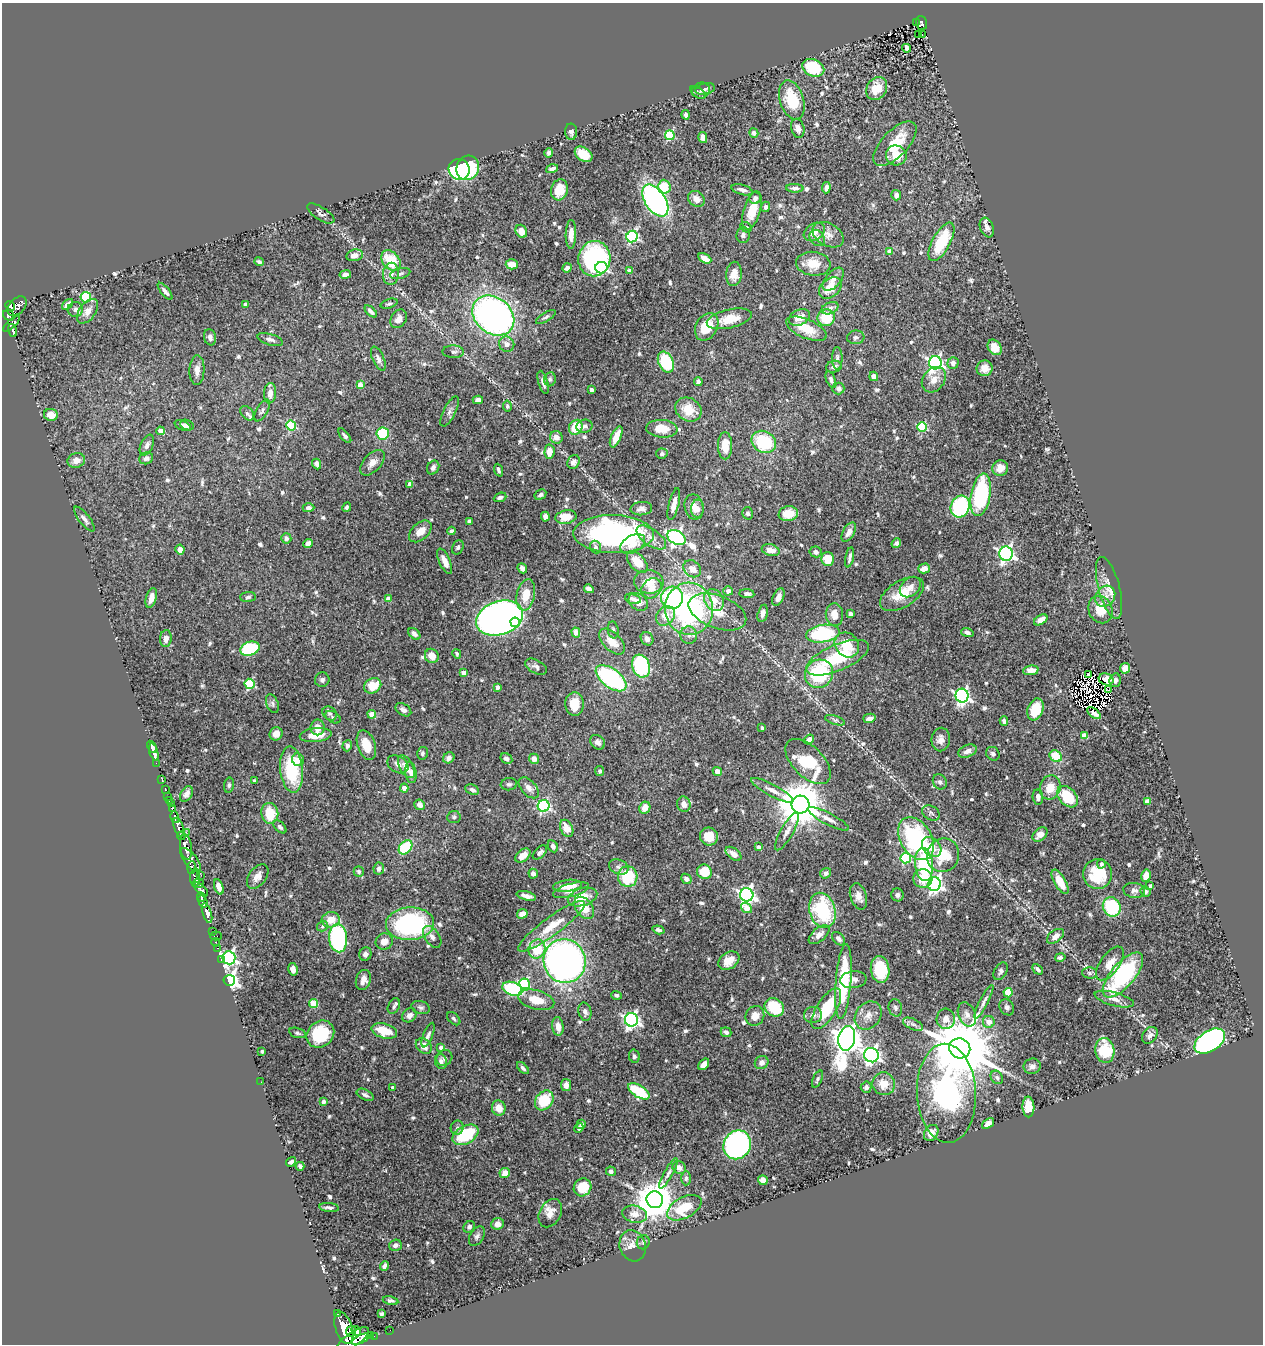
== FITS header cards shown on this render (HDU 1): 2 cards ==
NAXIS1  =                 1261
NAXIS2  =                 1342

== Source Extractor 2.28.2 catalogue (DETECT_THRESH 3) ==
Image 1261 x 1342 px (HDU 1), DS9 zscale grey, 1 PNG px = 1 image px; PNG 1265 x 1346 px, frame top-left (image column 1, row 1342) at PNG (2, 3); each listed source drawn as its Kron ellipse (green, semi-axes under 4 px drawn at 4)
Background 0.691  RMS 0.023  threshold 0.0679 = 3 sigma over >= 5 px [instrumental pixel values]
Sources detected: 680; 3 with non-positive FLUX_AUTO (blend fragments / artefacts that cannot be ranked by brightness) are neither listed nor drawn; of the other 677, the 500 brightest by FLUX_AUTO listed and drawn (177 fainter detections omitted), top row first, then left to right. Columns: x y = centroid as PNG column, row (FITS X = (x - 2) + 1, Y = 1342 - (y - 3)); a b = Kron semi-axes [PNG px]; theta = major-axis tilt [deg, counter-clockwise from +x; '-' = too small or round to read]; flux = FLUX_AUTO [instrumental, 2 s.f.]
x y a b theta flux
916 23 3 2 - 16
922 23 7 5 -74 110
919 34 3 3 - 17
922 35 3 3 - 12
907 48 4 4 - 9.4
813 68 11 8 -24 81
705 89 10 5 11 4.6
877 89 12 9 56 31
701 91 9 8 - 4.4
698 92 9 4 -33 3.2
792 100 20 12 -72 60
686 115 5 4 - 4.3
798 128 10 6 -76 6.1
571 132 8 6 -87 5.8
754 133 5 4 - 4.5
670 135 5 5 - 98
703 137 5 4 - 9.4
895 144 28 13 46 46
548 153 5 4 - 3.5
584 154 10 6 -35 31
896 155 10 10 - 25
468 168 12 11 - 120
459 169 11 10 - 130
552 169 6 3 18 5.3
664 187 7 6 - 36
795 188 8 4 -2 4.6
826 188 6 4 84 6.3
559 190 11 8 74 30
742 190 11 5 -15 6.4
896 195 5 5 - 6.6
755 198 6 5 - 4.9
696 199 9 7 -38 11
655 201 18 10 -57 460
766 207 5 4 - 5.7
752 210 20 8 73 32
321 213 15 6 -33 5.7
746 227 6 4 -29 3.6
987 227 10 6 -69 6.8
521 231 7 5 -59 13
814 232 11 8 33 12
571 234 14 5 89 14
743 235 8 6 83 4.8
828 235 17 11 -29 14
632 236 6 5 - 230
817 238 8 7 - 6
941 242 21 9 61 69
889 251 4 4 - 8.4
355 255 8 5 10 9.2
705 258 7 4 -31 11
594 259 18 16 80 210
391 260 11 8 -50 48
259 262 4 3 - 3.3
512 264 6 5 - 18
813 264 17 12 -7 27
567 268 5 4 - 6.9
601 268 6 5 - 180
630 271 4 4 - 15
391 274 11 8 85 11
400 274 10 5 15 3.6
734 274 12 7 86 15
345 275 6 4 9 6.7
833 279 14 7 50 9.9
830 288 12 9 40 25
165 291 10 4 -51 4.8
86 297 5 5 - 120
68 304 7 4 43 7.5
246 304 4 4 - 7.3
389 304 8 4 18 3.2
10 306 5 4 - 460
17 306 11 7 48 790
830 308 9 5 23 5.9
75 309 8 7 - 6.5
88 311 14 8 55 14
371 311 7 4 -44 4.9
9 315 6 5 - 590
493 316 23 18 -39 620
546 317 11 4 32 4
799 317 11 7 27 17
826 318 9 8 - 49
399 319 10 7 57 8.2
729 319 23 9 13 27
12 324 10 3 43 240
707 327 14 10 60 35
806 329 22 9 -23 36
13 330 7 3 -73 180
210 337 8 6 -76 5.8
856 337 9 7 6 4.5
270 340 13 5 -16 6.3
507 344 8 7 - 9.3
995 347 8 6 -55 18
453 352 11 6 -1 5.4
837 358 11 5 90 5.2
378 359 13 5 -65 6.6
666 362 11 7 -66 87
935 363 6 6 - 410
953 363 5 5 - 5.7
834 367 8 6 17 6.9
985 368 8 8 - 12
197 370 15 7 88 9.8
874 376 5 4 - 7.7
550 379 7 5 81 3.3
831 380 9 4 -68 5.1
934 380 14 10 52 14
543 382 12 4 -73 6.5
698 382 4 4 - 6.1
360 385 4 4 - 15
838 388 6 6 - 5.8
592 390 4 3 - 8.2
270 393 10 6 85 11
478 400 5 4 - 8.1
507 406 5 4 - 3.2
688 409 14 11 -31 31
262 411 12 5 61 4.2
450 411 16 6 64 7
247 413 8 5 -49 3.4
51 415 7 6 - 18
187 425 7 5 -23 3.9
183 426 9 4 -23 5.6
291 426 5 5 - 110
584 426 8 6 15 5
576 427 8 6 56 40
922 427 5 5 - 110
662 429 16 8 -4 26
160 431 4 4 - 12
383 434 6 6 - 80
345 436 8 4 -49 3.6
556 437 6 6 - 11
616 437 11 5 66 21
764 442 13 10 -31 85
147 445 11 6 65 6.8
725 446 13 7 -90 27
549 452 7 5 86 16
662 454 5 5 - 3.5
146 458 7 6 - 5.7
76 460 9 7 15 12
574 462 7 6 - 7.3
372 463 15 8 47 12
317 464 5 4 - 5.3
433 468 7 5 61 5.4
1000 468 8 7 - 12
499 470 6 3 -69 3.3
410 484 4 4 - 14
540 495 6 4 30 3.6
981 495 21 9 80 170
500 497 6 4 22 3.7
674 504 16 5 76 11
347 507 5 4 - 3.8
694 507 13 9 -78 13
960 507 11 9 65 150
309 508 6 4 1 5.1
641 509 11 6 5 7
697 509 9 6 87 6.6
748 513 6 5 - 3.3
788 514 9 7 11 30
545 517 5 4 - 5.8
566 517 10 6 10 26
84 519 15 5 -52 6.5
469 521 4 4 - 7.8
420 531 13 8 42 15
451 531 4 3 - 3.3
849 532 10 5 60 10
614 534 40 19 -1 380
651 537 17 8 -35 14
676 537 10 6 -29 470
286 538 5 5 - 4.3
308 543 5 4 - 8.2
896 543 5 4 - 4.3
633 544 13 8 31 17
458 547 7 5 65 3.8
596 547 6 5 - 5
180 549 5 4 - 11
771 550 9 5 -16 14
816 552 6 5 - 5.9
1006 554 7 7 - 450
850 557 10 3 78 4.7
828 559 7 6 - 26
445 561 14 5 -66 14
637 562 13 7 -47 25
522 568 5 4 - 7.8
924 568 6 5 - 12
692 569 9 7 -40 14
649 582 15 12 -5 25
910 587 12 8 43 9
652 588 11 9 46 14
1109 588 32 10 -75 23
589 589 5 4 - 6.8
728 591 5 4 - 9.7
747 594 7 4 -7 4.3
902 594 24 13 31 37
526 595 16 9 78 29
1105 596 11 9 53 10
248 597 8 5 3 3.5
778 597 9 5 66 8.2
151 598 10 5 75 11
672 598 11 11 - 140
388 599 4 4 - 13
633 599 8 5 -15 4.6
714 600 11 9 -61 21
638 602 10 8 -36 13
689 609 26 24 -86 320
1100 610 14 12 -67 32
717 612 30 16 -21 40
763 613 9 5 76 7.5
850 614 4 4 - 7.5
834 615 11 8 -85 15
665 616 11 8 50 24
500 618 24 17 18 1600
1041 620 7 4 31 15
515 622 5 4 - 68
613 630 8 5 -82 3.4
576 632 5 4 - 14
967 632 6 4 -17 4.8
414 634 7 4 -43 6.5
823 634 17 9 8 130
689 635 8 8 - 7.8
166 638 8 6 83 9.6
647 639 7 6 - 9
612 642 16 8 -45 21
847 645 13 11 -50 40
250 649 10 7 18 130
457 654 5 4 - 3.4
432 656 7 6 - 15
837 658 34 13 23 82
641 666 12 8 -70 130
536 667 12 6 -28 6.3
1125 668 5 5 - 14
1031 670 8 5 7 12
463 673 4 4 - 9.9
819 674 14 13 - 120
1089 674 4 3 - 4
611 678 18 9 -37 200
1106 679 7 5 -20 9.2
322 680 7 7 - 4.9
1115 680 7 5 77 5.5
249 684 5 5 - 110
373 686 9 7 31 33
497 687 4 3 - 6.8
1108 690 3 2 - 280
962 696 7 6 - 420
272 704 10 5 -68 4.5
575 704 11 9 -87 26
1035 709 11 7 69 42
403 710 8 5 -32 5.2
330 713 8 6 -41 3.6
1094 713 8 4 -37 4.2
372 714 4 4 - 27
333 717 8 5 -30 3.3
869 718 6 4 15 7.7
835 720 10 4 -17 4
1004 721 5 4 - 5
318 727 8 7 - 12
762 728 3 3 - 4
276 734 7 6 - 11
316 735 16 7 5 22
1084 736 4 4 - 31
809 740 5 4 - 8.8
941 740 12 9 81 10
598 742 8 6 -44 6.2
366 745 15 9 -70 25
347 746 6 4 70 4.4
152 747 7 4 -61 4.3
967 751 9 6 22 8
154 752 9 4 -72 6.1
422 753 6 5 - 3.6
993 754 7 6 - 4.1
1056 756 6 5 - 41
449 758 6 5 - 7.2
506 758 6 5 - 5.7
534 759 5 5 - 10
298 760 6 5 - 11
808 761 28 15 -45 88
156 763 2 2 - 8.9
398 764 11 8 -29 9
406 767 12 6 -61 14
292 769 23 11 -84 86
600 771 5 4 - 3.2
717 772 5 4 - 12
411 773 10 5 -83 7
162 779 3 2 - 7.3
254 781 3 3 - 4.5
940 782 8 6 -59 4.3
509 784 8 6 6 3.8
229 785 7 5 81 3.3
1050 787 12 10 72 24
404 788 4 4 - 11
529 788 12 7 -47 8
165 790 3 2 - 11
472 790 7 4 -26 4.8
772 790 24 6 -28 13
186 794 8 5 60 7.1
167 796 2 2 - 5.5
1038 797 7 5 -84 6.4
1067 797 12 8 -46 51
169 801 3 2 - 28
1147 801 4 4 - 6.2
172 804 2 2 - 11
684 804 8 7 - 9.6
420 805 5 5 - 9.1
800 805 9 9 - 7100
544 806 6 6 - 230
172 808 3 3 - 95
645 808 6 5 - 15
270 813 10 8 -81 41
931 813 9 7 -30 4.2
175 817 6 3 -76 260
454 817 6 6 - 3.6
828 819 23 6 -27 12
179 827 10 4 -70 1200
280 827 8 4 -45 3.9
567 828 9 6 -62 21
787 831 21 6 61 10
186 832 2 2 - 14
1040 834 8 5 41 12
181 836 4 3 - 370
709 837 9 9 - 22
916 839 23 15 -60 200
553 846 6 5 - 5.8
186 847 13 6 -82 2700
405 847 8 6 50 61
758 847 4 4 - 7.5
932 847 11 8 -49 19
540 853 8 5 43 4.6
733 854 9 5 -37 11
523 855 9 5 39 11
943 855 17 16 - 61
906 858 5 5 - 99
191 860 14 6 -51 1200
924 864 16 9 -84 100
1101 864 4 4 - 3.6
619 867 10 7 -21 5.9
192 868 6 3 88 340
379 869 6 5 - 6
359 871 5 5 - 3.5
704 872 7 7 - 31
826 873 6 5 - 4.9
533 874 5 4 - 6.6
1098 874 15 14 - 55
201 875 2 2 - 19
258 876 14 8 54 11
628 876 10 10 - 68
1146 876 6 4 75 18
195 878 9 5 89 580
923 878 9 9 - 32
686 879 6 4 -45 5
1060 882 13 5 -60 24
198 884 6 3 5 250
934 884 7 6 - 430
567 886 14 6 7 27
1150 886 4 4 - 3.5
219 887 8 4 -71 8.9
201 889 9 4 -43 560
571 890 18 6 15 13
1134 890 11 7 -10 6.1
1146 892 6 5 - 3.3
747 895 7 6 - 520
897 895 6 6 - 4.8
526 896 10 4 -14 7.1
858 896 14 8 -72 11
201 897 4 3 - 380
582 897 15 8 17 27
203 902 6 4 -70 680
1112 907 10 8 -60 92
584 908 12 8 -53 26
747 908 6 4 -38 19
822 910 18 13 -74 130
207 913 10 4 -72 1500
522 914 5 4 - 10
331 920 9 7 5 21
410 924 24 16 3 250
323 926 6 5 - 3.7
551 926 41 9 36 39
658 930 6 3 -19 3.4
213 932 4 2 - 19
819 935 12 6 40 11
216 936 6 2 0 31
1055 936 10 6 37 7.5
432 937 12 7 -55 7.5
338 938 14 9 -85 230
838 939 7 5 -48 6.1
384 941 9 8 - 14
216 942 4 3 - 34
217 948 4 3 - 22
537 949 10 8 68 40
365 954 7 6 - 6.5
1060 957 5 4 - 3.5
229 958 6 6 - 430
221 959 3 2 - 24
565 961 22 21 - 790
729 961 11 8 34 19
1110 963 19 9 53 19
293 969 6 4 -80 8.7
880 969 13 9 -82 63
1037 969 6 3 -45 3.4
1001 971 9 6 60 4.9
1089 973 7 5 -2 3.5
1123 975 28 12 50 170
229 980 5 5 - 740
363 980 10 7 72 13
853 980 13 8 7 10
843 982 38 7 85 130
524 984 5 5 - 130
512 989 10 6 -19 140
1008 993 4 4 - 44
617 995 5 4 - 3.3
1114 999 20 6 -15 11
536 1000 18 9 -15 31
984 1002 19 4 63 6.6
314 1004 4 4 - 51
394 1006 8 5 65 3.8
421 1007 9 6 -17 4.7
774 1007 10 8 -32 74
1007 1007 8 7 - 4.9
895 1008 9 6 -75 4.5
826 1009 23 10 58 71
585 1012 9 6 -77 7.3
967 1014 12 8 -68 9.4
409 1015 8 6 37 7.3
813 1015 9 8 - 7.7
868 1015 15 12 51 16
755 1016 10 9 - 13
454 1019 8 5 -46 4.1
946 1019 10 9 - 10
631 1020 7 6 - 470
989 1022 6 6 - 14
913 1024 10 5 -25 4.9
558 1026 9 5 -83 12
384 1031 13 7 -16 33
726 1032 5 4 - 4.4
297 1033 8 5 -16 3.4
320 1034 15 12 41 80
428 1035 13 5 69 5.1
1150 1035 9 7 52 6.9
847 1038 12 8 78 2300
1210 1041 17 10 33 400
424 1046 9 7 -43 15
441 1047 4 4 - 6.7
960 1048 10 10 - 18000
1105 1050 12 9 -80 56
262 1051 3 3 - 3.8
871 1055 7 7 - 510
634 1056 6 5 - 3.7
444 1058 8 7 - 4.5
441 1061 8 6 -74 4.6
762 1063 7 6 - 7
704 1064 6 4 50 8.4
1032 1066 8 7 - 7
523 1068 7 4 -47 3.7
997 1077 7 5 -54 3.9
817 1079 9 4 65 3.2
261 1082 2 2 - 5.6
884 1084 11 11 - 21
566 1085 6 5 - 8.3
866 1087 6 5 - 4.2
393 1088 4 3 - 6.7
639 1091 12 6 -32 90
946 1093 49 29 -87 430
365 1095 9 5 -27 4.5
544 1100 11 8 51 54
324 1101 4 4 - 7
1028 1107 10 6 -87 32
499 1108 7 6 - 14
581 1124 5 4 - 3.8
988 1124 7 4 39 7.3
457 1128 7 6 - 4.2
579 1128 5 4 - 6.7
931 1133 9 6 55 13
465 1135 14 9 29 74
737 1145 15 13 60 290
291 1162 5 3 - 3.8
300 1166 4 3 - 3.6
679 1168 7 6 - 9.8
611 1171 5 4 - 4.6
505 1173 5 5 - 16
668 1173 17 4 61 6
686 1178 7 5 89 3.3
763 1180 5 5 - 9
582 1187 9 8 - 39
655 1200 8 8 - 4700
329 1207 10 4 -6 4.5
684 1208 19 10 28 50
550 1213 15 10 62 14
635 1214 12 8 -12 13
498 1224 6 5 - 9
469 1227 6 5 - 3.9
477 1236 11 6 59 5.2
643 1242 7 6 - 3.5
395 1245 6 5 - 5.8
633 1246 16 13 -73 14
384 1266 5 3 - 4
391 1301 8 4 -11 4
337 1314 3 3 - 95
382 1314 4 4 - 3.8
344 1328 16 8 -72 3600
390 1330 2 2 - 6.9
351 1331 5 5 - 890
356 1331 5 4 - 680
370 1336 4 2 - 67
374 1336 3 2 - 4.7
353 1339 18 7 34 3000
361 1339 9 4 27 570
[177 fainter detections neither listed nor drawn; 3 non-positive-flux detections neither listed nor drawn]